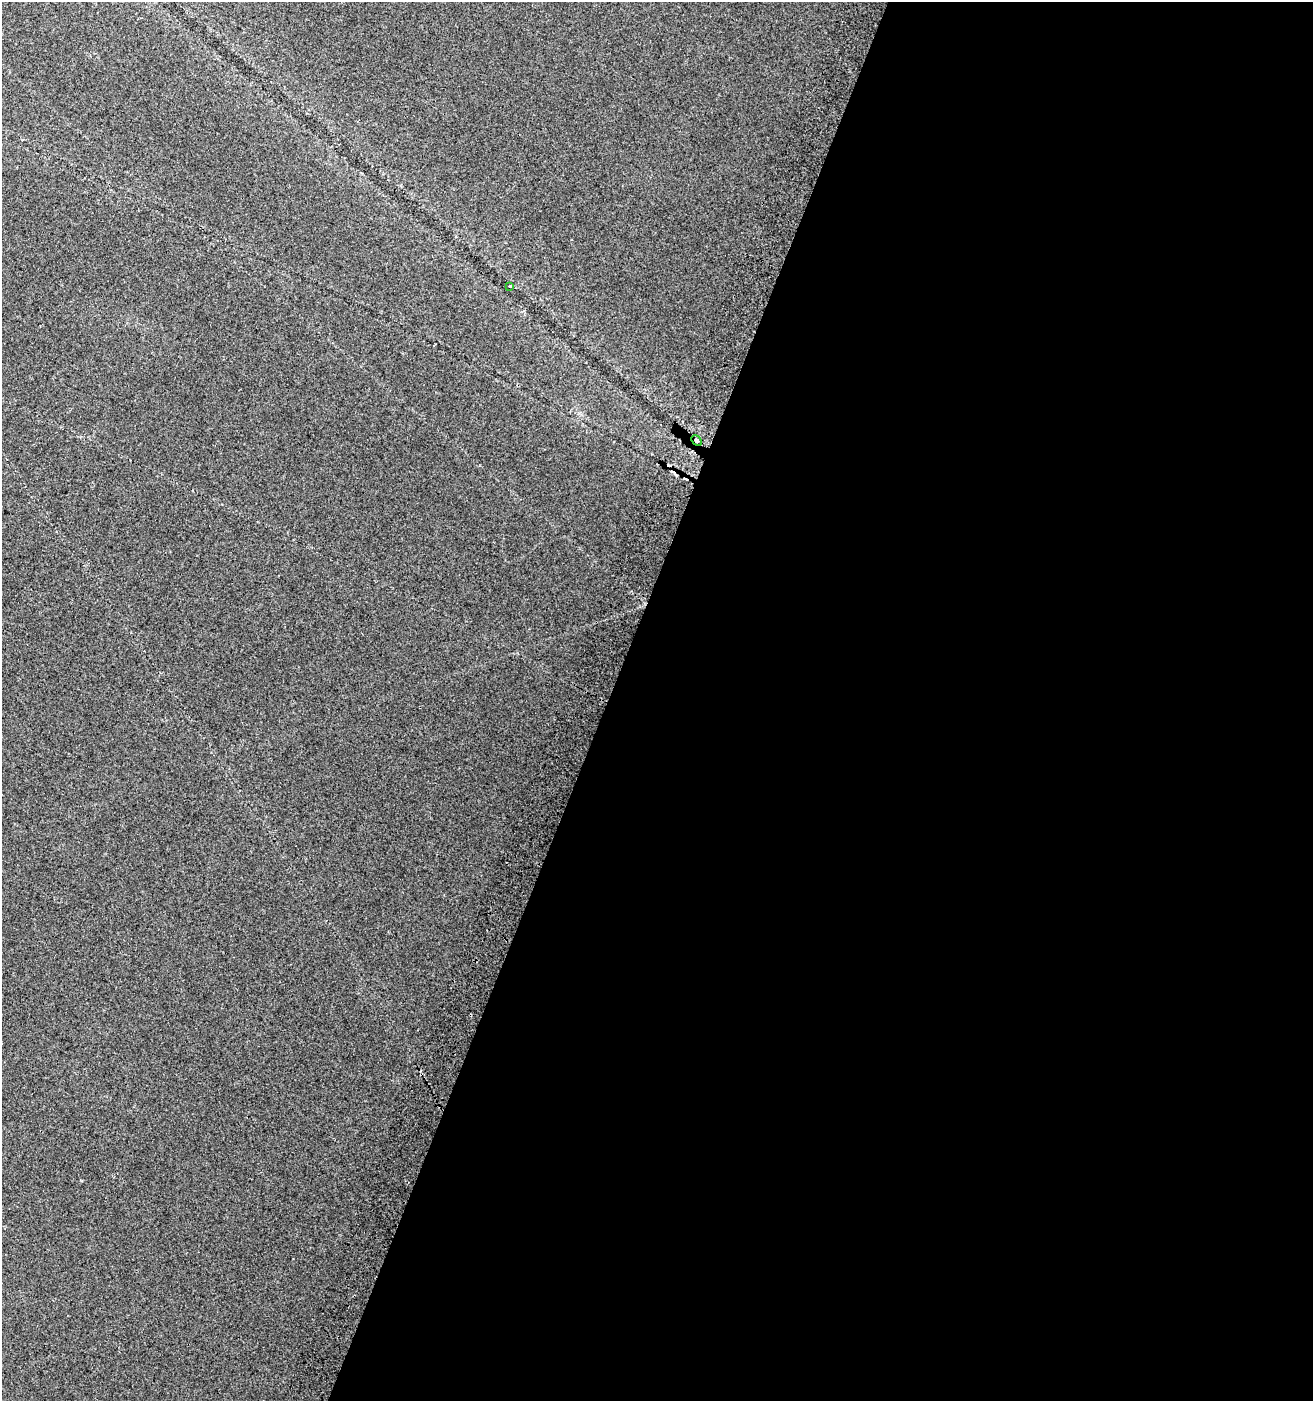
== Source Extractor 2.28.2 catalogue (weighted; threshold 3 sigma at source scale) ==
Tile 12 of 4 x 4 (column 4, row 3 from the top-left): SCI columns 4247-5557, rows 1417-2815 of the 5803 x 5637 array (HDU 1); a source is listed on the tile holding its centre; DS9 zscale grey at full resolution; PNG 1315 x 1403 px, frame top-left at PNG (2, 2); each listed source drawn as its Kron ellipse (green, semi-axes under 4 px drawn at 4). Shown black and unused: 54% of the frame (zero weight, under 2 of 3 exposures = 3% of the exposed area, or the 3 px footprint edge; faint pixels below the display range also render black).
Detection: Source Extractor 2.28.2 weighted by HDU 2 'WHT'; one run over the whole footprint, this tile lists its part. Background 0.0584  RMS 0.012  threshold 0.056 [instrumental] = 3 sigma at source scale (4.5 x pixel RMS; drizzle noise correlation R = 1.50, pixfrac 1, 0.0396/0.0396 arcsec/px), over >= 5 px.
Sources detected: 3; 1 cosmic-ray / hot-pixel residue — neither listed nor drawn; the other 2 listed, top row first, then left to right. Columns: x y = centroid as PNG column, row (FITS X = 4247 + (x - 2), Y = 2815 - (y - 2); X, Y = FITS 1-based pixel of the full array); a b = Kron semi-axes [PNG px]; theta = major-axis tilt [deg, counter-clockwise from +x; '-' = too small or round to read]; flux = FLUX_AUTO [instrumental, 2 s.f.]
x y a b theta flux
510 286 4 3 - 1.5
697 440 6 4 -46 3
Overlapping masked pixels (flux is a lower limit): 1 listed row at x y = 697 440